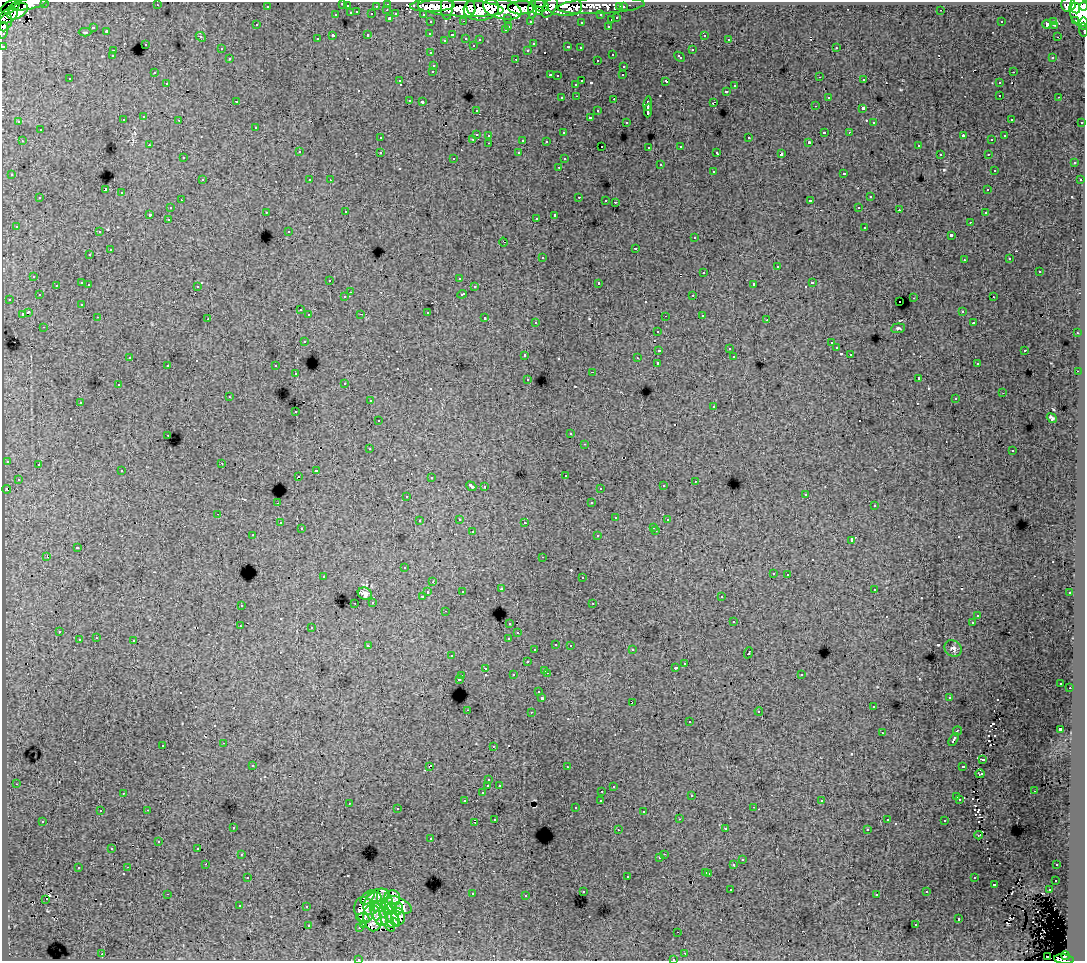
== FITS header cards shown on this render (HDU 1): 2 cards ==
NAXIS1  =                 1083
NAXIS2  =                  959

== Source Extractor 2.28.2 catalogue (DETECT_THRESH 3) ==
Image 1083 x 959 px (HDU 1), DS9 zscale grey, 1 PNG px = 1 image px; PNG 1087 x 963 px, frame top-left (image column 1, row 959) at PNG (2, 2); each listed source drawn as its Kron ellipse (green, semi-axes under 4 px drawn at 4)
Background 132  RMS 1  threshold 3.05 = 3 sigma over >= 5 px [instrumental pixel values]
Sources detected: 592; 1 with non-positive FLUX_AUTO (blend fragments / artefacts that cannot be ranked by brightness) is neither listed nor drawn; of the other 591, the 500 brightest by FLUX_AUTO listed and drawn (91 fainter detections omitted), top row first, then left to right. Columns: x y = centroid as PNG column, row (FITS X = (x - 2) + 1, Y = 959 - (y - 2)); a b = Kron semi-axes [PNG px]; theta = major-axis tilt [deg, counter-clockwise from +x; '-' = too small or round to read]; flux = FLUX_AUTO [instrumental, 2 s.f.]
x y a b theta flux
45 2 3 2 - 4700
343 3 3 3 - 660
28 4 19 5 11 120000
388 4 3 3 - 7900
157 5 3 2 - 130
432 5 22 6 2 240000
540 5 8 6 -15 88000
563 5 19 10 -7 100000
1068 5 7 7 - 120000
267 6 3 3 - 2100
347 6 3 3 - 1300
376 6 3 2 - 1400
601 6 43 8 3 88000
1083 6 4 2 - 86000
10 7 10 5 24 28000
447 7 12 6 88 96000
550 7 11 6 59 160000
620 7 3 3 - 1600
623 7 3 3 - 2900
461 8 43 8 -3 510000
471 8 7 4 -77 96000
481 8 18 12 5 400000
521 8 13 6 1 220000
1076 8 5 3 - 62000
502 9 19 10 -13 650000
532 9 9 4 88 100000
387 10 3 2 - 490
941 10 3 2 - 140
18 11 11 7 29 190000
538 11 5 3 - 94000
1080 11 16 10 -77 380000
357 12 3 3 - 490
351 13 3 3 - 1200
372 14 3 3 - 1500
396 14 4 3 - 1300
423 14 3 2 - 2400
336 15 3 3 - 690
601 15 3 3 - 2100
8 16 10 6 36 220000
390 18 3 3 - 2000
508 18 3 3 - 1700
617 18 3 3 - 880
611 20 3 3 - 430
1076 20 3 3 - 8500
464 21 3 2 - 610
530 21 3 3 - 1900
1054 21 3 3 - 1700
5 22 9 6 64 210000
431 22 3 3 - 2700
581 22 3 3 - 240
1001 22 3 3 - 140
1084 23 6 3 -90 26000
1047 24 4 4 - 930
257 25 3 3 - 160
1054 25 3 2 - 130
509 26 3 2 - 640
608 26 3 3 - 630
93 27 3 3 - 1000
3 30 8 5 84 32000
505 30 3 3 - 400
1084 30 6 2 -85 6700
107 31 3 3 - 150
85 32 6 4 -1 91
430 33 3 3 - 350
368 35 3 3 - 650
452 35 3 2 - 390
704 35 4 3 - 420
333 36 3 3 - 2000
201 37 5 4 - 97
1057 37 2 2 - 210
466 38 3 3 - 600
317 39 3 3 - 260
729 39 3 2 - 120
444 40 3 2 - 94
480 40 3 3 - 320
145 44 3 3 - 600
533 44 3 3 - 190
473 45 3 3 - 260
3 46 3 3 - 6600
568 47 3 3 - 690
580 48 3 3 - 310
836 48 3 2 - 460
221 49 3 3 - 260
528 50 3 3 - 320
692 50 3 3 - 640
113 51 3 3 - 450
431 53 3 3 - 340
612 54 3 3 - 390
112 56 3 3 - 280
680 57 6 3 -43 620
1053 57 3 3 - 300
230 59 3 3 - 480
516 59 3 2 - 780
597 60 3 3 - 300
434 65 3 3 - 570
624 66 3 3 - 400
433 71 3 3 - 360
1013 72 3 2 - 460
154 73 3 3 - 250
550 75 3 2 - 650
623 75 3 2 - 120
557 76 3 3 - 300
820 77 3 2 - 230
70 79 3 3 - 220
864 80 3 3 - 380
400 81 3 3 - 210
582 81 3 3 - 850
666 81 4 3 - 950
167 83 3 3 - 350
999 83 3 3 - 510
576 84 3 3 - 450
735 86 3 3 - 410
726 91 3 3 - 570
1000 95 3 3 - 570
577 96 3 2 - 450
828 97 3 3 - 480
1059 97 3 2 - 310
562 98 3 3 - 340
614 99 3 2 - 690
409 100 3 3 - 420
236 101 3 2 - 260
423 102 3 3 - 260
713 103 4 2 - 820
648 104 7 4 82 3900
815 106 3 2 - 250
863 108 3 3 - 1700
476 110 3 3 - 340
648 110 7 3 86 2200
598 111 3 3 - 610
144 117 3 3 - 510
590 117 3 3 - 1800
1011 119 3 3 - 230
123 120 3 3 - 460
179 120 3 2 - 350
19 122 3 3 - 290
626 122 3 3 - 350
874 122 3 2 - 97
1082 122 3 3 - 1000
256 127 3 3 - 440
40 130 3 3 - 550
824 132 4 3 - 1200
849 132 3 2 - 310
563 133 3 3 - 180
476 134 3 3 - 1300
489 135 3 3 - 390
963 136 4 2 - 790
1005 136 3 3 - 300
380 138 3 3 - 270
749 138 3 3 - 650
473 139 3 2 - 470
523 140 3 3 - 1100
992 140 3 3 - 290
22 141 3 2 - 520
546 141 3 3 - 200
809 142 3 3 - 120
489 143 3 2 - 390
149 145 3 2 - 240
602 146 2 2 - 140
681 146 3 3 - 430
918 146 3 3 - 310
649 147 3 3 - 270
299 152 3 3 - 590
380 152 3 3 - 540
717 152 3 3 - 240
519 153 3 3 - 430
781 154 4 3 - 1900
940 154 3 3 - 190
988 154 3 2 - 300
183 158 3 3 - 330
454 158 3 3 - 300
564 159 3 3 - 280
1074 163 3 3 - 360
660 165 3 3 - 870
559 167 3 2 - 350
994 170 3 3 - 290
713 171 3 3 - 530
844 173 3 3 - 610
12 175 3 3 - 380
202 180 3 2 - 360
310 180 3 3 - 290
330 180 3 2 - 110
1080 180 3 3 - 390
106 190 3 3 - 10000
988 190 3 3 - 250
122 193 3 3 - 760
579 197 3 2 - 690
870 197 3 3 - 570
40 198 3 3 - 680
181 200 3 2 - 280
606 200 3 2 - 310
810 201 4 3 - 2000
615 202 3 2 - 120
859 207 3 2 - 270
170 208 3 3 - 390
899 210 3 2 - 270
266 212 3 2 - 260
346 212 3 2 - 350
985 213 3 3 - 230
150 214 3 3 - 1900
555 215 4 3 - 2500
536 218 3 2 - 150
168 219 3 2 - 310
970 222 3 2 - 230
16 226 3 3 - 150
865 227 3 3 - 660
289 231 3 3 - 150
99 232 3 2 - 260
951 235 3 3 - 1700
695 238 3 3 - 330
503 242 4 2 - 99
635 248 3 3 - 910
110 250 3 3 - 1100
90 255 3 3 - 320
542 257 3 3 - 530
1010 259 3 3 - 240
964 260 3 3 - 200
777 267 3 3 - 1100
1039 271 3 3 - 910
704 272 3 3 - 690
34 276 3 3 - 450
459 278 3 3 - 270
330 280 3 2 - 290
82 283 3 3 - 1100
599 283 3 3 - 2000
812 283 3 3 - 910
89 284 3 2 - 400
754 284 4 3 - 2700
56 285 3 3 - 320
197 286 3 3 - 480
474 287 3 3 - 390
350 292 3 2 - 98
462 294 4 3 - 640
39 295 3 3 - 210
693 295 3 2 - 410
345 297 3 3 - 340
993 297 3 2 - 320
914 298 3 2 - 700
9 299 3 2 - 300
900 302 2 2 - 110
82 304 3 3 - 340
300 310 3 3 - 320
962 311 3 3 - 290
28 312 4 3 - 2300
427 312 3 3 - 1000
22 314 3 3 - 1100
361 314 3 2 - 110
309 315 3 3 - 420
702 315 3 3 - 440
665 316 2 2 - 100
98 317 3 2 - 330
485 318 3 3 - 700
208 319 3 2 - 95
767 320 3 2 - 290
536 322 3 3 - 360
974 323 3 3 - 230
44 327 3 2 - 310
898 328 7 5 6 130
658 331 3 3 - 390
1077 333 3 2 - 340
304 341 3 3 - 420
831 343 3 2 - 160
836 348 3 3 - 410
729 349 3 3 - 100
659 350 4 3 - 1600
1025 350 3 3 - 730
850 354 3 3 - 330
525 355 3 3 - 470
734 356 3 2 - 180
130 357 3 2 - 120
637 358 3 2 - 98
658 363 3 3 - 3000
977 364 3 3 - 220
168 365 3 3 - 470
276 366 3 3 - 510
1078 371 2 2 - 140
593 372 3 2 - 730
296 374 3 2 - 290
919 378 4 3 - 2200
528 379 3 3 - 310
345 383 3 3 - 300
118 385 3 3 - 430
1003 393 2 2 - 99
229 397 3 2 - 140
955 399 3 3 - 180
370 401 3 2 - 370
80 402 3 3 - 310
714 406 3 2 - 250
296 412 3 2 - 300
1052 418 5 3 - 140
378 421 3 3 - 330
571 434 3 3 - 240
168 435 3 2 - 290
585 444 3 2 - 300
370 449 3 2 - 250
1013 451 3 3 - 330
7 461 3 3 - 200
222 463 3 2 - 250
38 465 3 2 - 150
316 470 3 2 - 560
122 471 3 3 - 420
565 475 3 3 - 150
298 477 3 2 - 190
431 478 3 3 - 240
18 479 3 3 - 330
695 481 3 2 - 220
471 486 5 3 - 200
485 486 3 2 - 380
663 486 3 3 - 340
600 488 3 2 - 230
7 489 4 2 - 230
806 494 3 3 - 150
407 496 3 3 - 230
278 503 2 2 - 290
591 503 3 3 - 300
874 506 3 3 - 280
218 514 3 2 - 340
616 518 3 3 - 500
459 519 3 3 - 500
667 520 3 3 - 270
419 521 3 3 - 280
525 522 3 3 - 340
280 523 3 3 - 430
654 527 3 3 - 260
301 529 3 2 - 130
656 531 3 2 - 450
472 532 3 3 - 880
253 535 3 2 - 230
598 536 3 3 - 510
852 540 3 3 - 450
77 548 3 3 - 1200
47 556 3 2 - 930
543 557 3 2 - 250
404 568 3 3 - 210
773 573 3 3 - 370
788 574 3 2 - 340
323 577 3 3 - 100
582 578 3 3 - 420
433 582 3 3 - 180
501 589 3 3 - 330
874 589 3 3 - 360
462 591 3 3 - 270
428 592 3 3 - 680
1070 593 3 3 - 310
365 594 7 6 - 280
422 596 3 3 - 120
721 597 3 3 - 340
373 602 3 3 - 420
355 603 3 2 - 270
593 603 3 2 - 260
241 605 3 3 - 510
445 611 3 2 - 140
978 615 3 3 - 170
734 621 3 3 - 1700
510 623 3 3 - 470
972 623 3 2 - 120
240 626 3 2 - 92
312 627 3 3 - 410
59 632 3 3 - 250
518 633 3 3 - 270
96 638 3 3 - 350
509 638 3 3 - 750
79 640 3 3 - 890
134 641 3 3 - 1100
556 644 3 3 - 290
570 645 3 2 - 430
368 646 4 3 - 570
953 648 9 7 -37 250
535 650 3 3 - 260
632 650 3 2 - 420
748 653 6 3 69 1200
452 656 3 2 - 190
527 662 3 3 - 590
685 663 3 2 - 410
485 668 3 3 - 370
676 668 3 3 - 240
545 670 3 3 - 470
547 673 3 2 - 620
801 674 3 3 - 420
513 675 3 3 - 460
462 676 3 2 - 500
459 679 4 3 - 1100
1061 683 3 3 - 170
1070 688 2 2 - 300
539 692 3 3 - 250
949 697 3 3 - 210
542 698 3 3 - 2800
632 702 2 2 - 95
873 707 3 2 - 220
467 710 2 2 - 420
759 711 4 3 - 97
531 712 3 2 - 570
689 722 3 3 - 570
1060 729 4 3 - 3600
957 731 5 3 - 1200
882 733 3 2 - 140
953 739 7 3 59 1800
224 743 3 2 - 460
163 745 3 3 - 610
493 746 3 3 - 130
983 760 3 3 - 160
253 765 3 3 - 300
430 766 4 3 - 1900
963 766 4 3 - 1000
567 767 3 2 - 290
980 774 4 2 - 100
489 780 3 3 - 300
16 784 3 2 - 390
499 785 3 3 - 270
488 786 3 3 - 1500
613 787 3 3 - 380
602 791 3 2 - 370
1034 791 3 2 - 200
123 793 3 2 - 170
482 793 3 3 - 400
692 796 3 3 - 250
957 797 3 3 - 560
960 799 3 3 - 280
601 800 3 3 - 490
465 801 3 3 - 370
822 801 3 3 - 230
349 803 3 2 - 490
754 807 3 2 - 380
575 808 3 3 - 300
397 809 3 3 - 260
147 810 3 2 - 510
100 811 3 3 - 350
644 812 3 3 - 200
495 819 3 3 - 210
679 819 3 2 - 130
887 820 3 3 - 300
43 821 3 3 - 320
945 821 3 3 - 540
475 822 2 2 - 100
233 827 3 3 - 340
725 828 3 3 - 150
867 829 3 3 - 210
618 830 3 2 - 190
978 835 4 3 - 130
431 839 3 3 - 360
159 841 3 2 - 130
198 848 3 3 - 150
112 849 3 2 - 120
242 854 3 2 - 330
664 854 3 2 - 320
660 858 3 3 - 300
742 860 3 3 - 410
206 864 2 2 - 290
734 865 3 3 - 1300
1057 865 3 2 - 300
128 867 3 2 - 310
78 868 3 3 - 660
706 872 3 3 - 660
709 873 3 3 - 690
627 876 3 3 - 980
248 877 3 3 - 450
974 878 3 3 - 450
1056 880 3 3 - 340
994 884 3 3 - 950
731 890 3 2 - 230
1049 890 3 2 - 470
583 891 3 3 - 400
927 892 3 3 - 400
167 894 3 2 - 1200
472 894 3 3 - 450
877 894 3 3 - 270
378 895 11 6 12 550
526 896 3 2 - 260
368 897 8 5 45 560
392 897 8 7 - 450
46 899 2 2 - 110
385 901 13 7 -70 2300
373 903 12 8 63 2700
399 905 13 6 -27 1900
240 906 3 3 - 200
306 907 3 3 - 510
378 907 8 5 -8 1200
392 908 5 3 - 610
364 909 13 10 -79 2800
398 909 6 4 62 1200
379 914 12 7 -60 2100
391 914 14 5 -60 1900
398 917 8 7 - 1100
363 918 7 4 -15 510
373 918 13 9 -80 2900
387 919 14 5 -63 2000
959 919 3 3 - 840
381 921 5 3 - 620
393 923 6 3 19 1100
308 925 3 3 - 590
364 925 3 2 - 140
916 925 3 3 - 360
360 927 3 3 - 360
678 932 3 2 - 130
685 953 3 2 - 300
102 954 3 2 - 570
1065 955 4 3 - 36000
1048 956 2 2 - 510
358 959 3 2 - 350
673 959 3 2 - 250
1064 959 10 4 -4 97000
At the frame edge (FLAGS 8, measured only in part): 12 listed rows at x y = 45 2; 343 3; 28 4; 1083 6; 5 22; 1084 23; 3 30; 1084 30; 3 46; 358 959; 673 959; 1064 959
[91 fainter detections neither listed nor drawn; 1 non-positive-flux detection neither listed nor drawn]